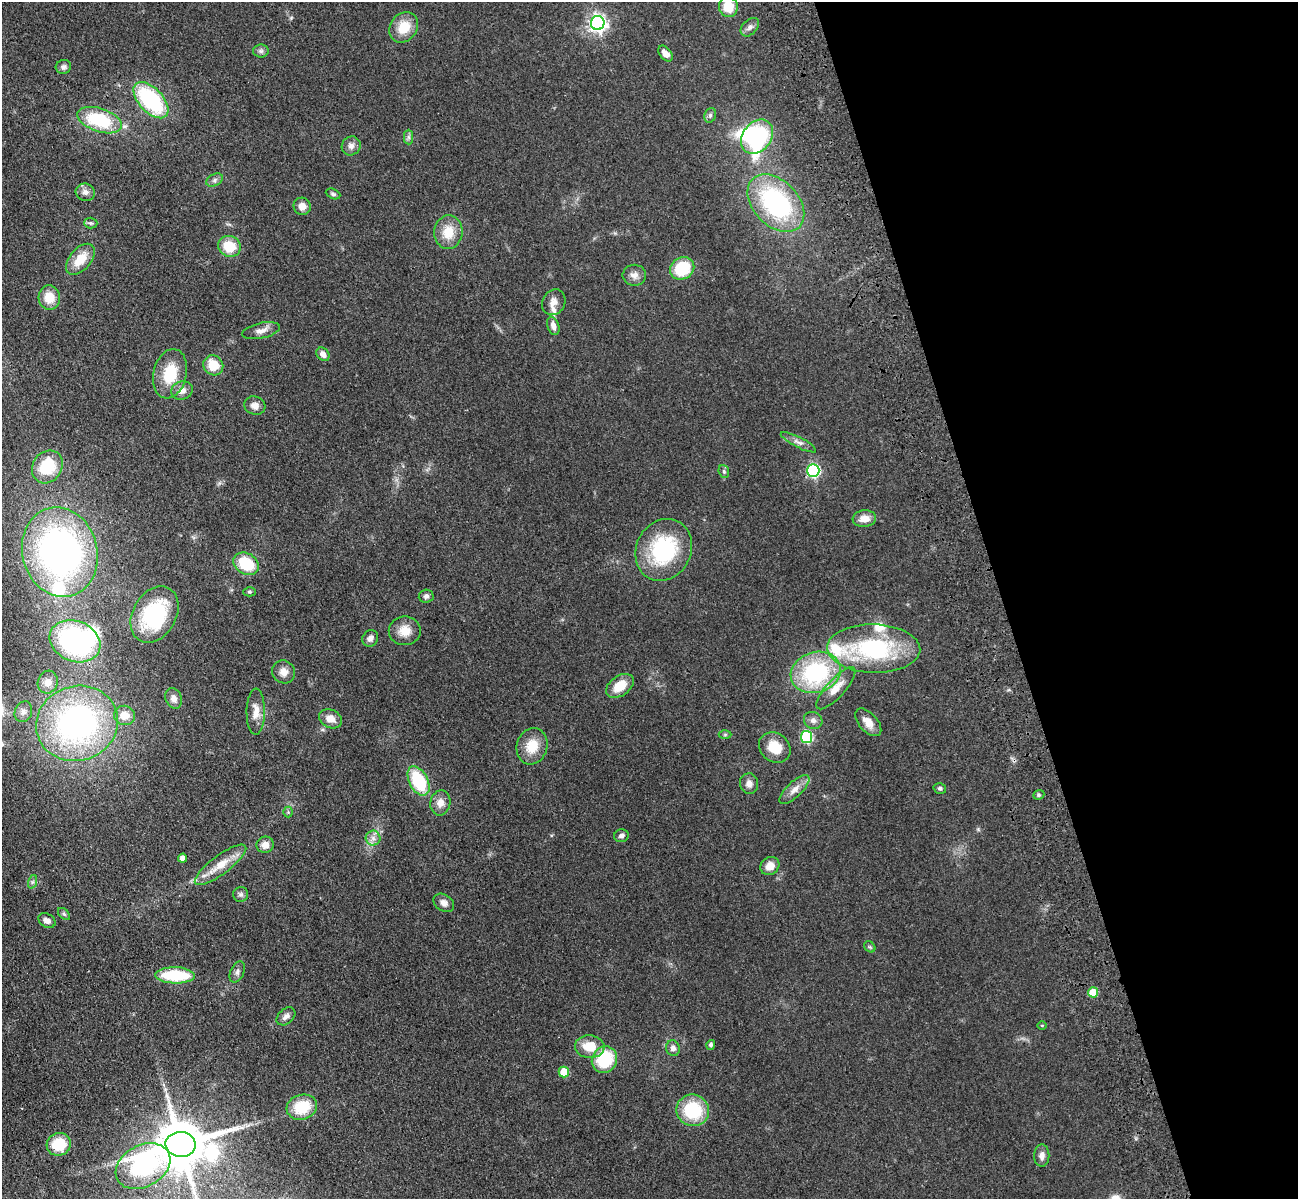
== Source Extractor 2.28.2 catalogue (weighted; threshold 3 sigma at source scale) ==
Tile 12 of 4 x 4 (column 4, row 3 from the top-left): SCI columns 4006-5301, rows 1505-2701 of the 5417 x 5283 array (HDU 1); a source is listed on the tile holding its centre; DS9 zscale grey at full resolution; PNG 1300 x 1201 px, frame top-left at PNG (2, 2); each listed source drawn as its Kron ellipse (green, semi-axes under 4 px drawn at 4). Shown black and unused: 23% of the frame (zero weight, under 3 of 4 exposures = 6% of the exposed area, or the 3 px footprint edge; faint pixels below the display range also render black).
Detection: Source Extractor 2.28.2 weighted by HDU 2 'WHT'; one run over the whole footprint, this tile lists its part. Background 0.0437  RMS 0.0057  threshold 0.0256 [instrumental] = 3 sigma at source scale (4.5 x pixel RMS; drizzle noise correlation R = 1.50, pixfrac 1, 0.05/0.05 arcsec/px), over >= 5 px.
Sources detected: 107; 3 inside a brighter object's white glare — neither listed nor drawn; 4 inside a brighter listed object's ellipse — not listed separately; the other 100 listed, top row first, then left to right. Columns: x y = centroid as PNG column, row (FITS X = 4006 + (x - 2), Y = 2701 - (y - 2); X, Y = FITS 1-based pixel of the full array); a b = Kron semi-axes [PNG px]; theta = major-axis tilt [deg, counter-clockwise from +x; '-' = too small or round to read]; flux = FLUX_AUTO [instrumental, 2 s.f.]
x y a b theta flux
728 7 10 9 - 12
598 23 7 7 - 200
404 27 16 13 54 12
750 27 11 7 46 2.3
261 51 8 6 0 1.6
665 54 9 5 -51 4.1
63 67 8 7 - 1.9
151 100 22 12 -47 57
710 115 7 5 70 1.4
100 120 23 11 -19 35
409 137 7 4 -89 1.3
757 137 19 14 52 47
351 146 10 9 - 2.8
214 180 9 6 28 1.7
85 192 9 8 - 2.8
333 194 8 5 -23 1.1
776 203 33 22 -46 81
302 206 9 8 - 4.2
91 223 6 5 - 1.1
448 232 17 14 85 11
229 246 11 10 - 14
80 259 18 10 49 11
682 268 12 10 32 22
634 275 12 10 0 3.6
49 298 12 10 -84 9.4
554 302 13 11 62 4.2
553 326 9 6 -70 3.4
261 331 19 7 12 4.1
323 354 7 6 - 3.3
213 365 10 9 - 11
170 374 25 16 77 19
182 391 11 9 18 4
255 406 11 9 -16 3.6
798 442 20 5 -27 2.9
47 467 17 14 55 23
813 470 6 6 - 81
724 471 6 5 - 0.99
864 519 12 8 7 5.4
664 550 32 27 64 50
60 552 45 37 -75 210
246 564 13 10 -30 21
249 592 6 4 0 0.84
426 596 7 6 - 1.6
154 614 30 21 61 43
405 631 16 14 0 7.8
370 638 8 7 - 2.5
75 641 26 20 -22 90
874 649 46 24 -1 65
284 672 12 11 - 4.5
816 672 25 20 18 62
48 682 11 10 - 4.2
620 686 15 9 35 9.6
836 688 27 9 48 8
174 698 10 8 -68 3.4
23 712 10 8 69 2.9
256 712 23 9 89 6.8
125 715 10 10 - 6.4
330 719 12 9 -25 5.1
813 720 9 8 - 2.5
868 722 17 9 -48 6
77 723 41 37 19 150
725 735 6 4 1 0.8
806 737 6 6 - 52
532 746 18 15 73 12
775 747 17 14 -37 12
418 781 16 9 -62 32
749 784 10 9 - 3.6
940 788 6 5 - 1.3
794 789 19 7 43 4.9
1039 795 6 4 21 0.92
440 803 12 10 80 4.8
288 812 5 5 - 0.81
621 836 7 6 - 2
373 838 7 7 - 2.6
265 845 8 8 - 4.2
183 858 4 4 - 3.7
220 865 31 9 37 12
770 866 10 8 38 5.1
32 882 7 4 71 1.1
241 894 7 7 - 1.6
444 903 11 8 -32 3
64 914 7 4 -45 0.98
47 921 9 6 -31 2.6
870 947 6 5 - 0.84
237 972 11 6 65 2.2
175 975 20 8 -1 31
1093 992 5 5 - 13
286 1016 11 7 42 2.4
1042 1025 5 3 - 0.43
711 1045 5 4 - 1.5
590 1047 15 11 -4 12
673 1048 8 7 - 2.5
604 1060 14 12 57 26
564 1072 5 5 - 14
302 1107 15 12 17 19
693 1110 16 15 - 29
59 1144 12 11 - 17
181 1144 15 12 -2 3200
1042 1156 11 7 89 3.2
143 1166 29 20 29 59
Isophote crosses this tile's border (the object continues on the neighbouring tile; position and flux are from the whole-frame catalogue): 1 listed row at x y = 728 7